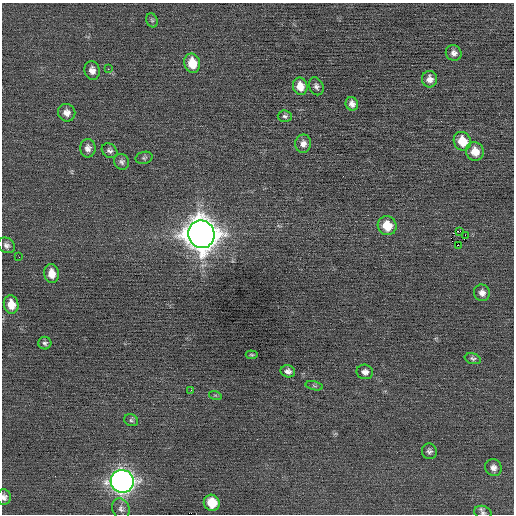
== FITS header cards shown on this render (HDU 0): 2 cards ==
NAXIS1  =                  512 / Axis length
NAXIS2  =                  512 / Axis length

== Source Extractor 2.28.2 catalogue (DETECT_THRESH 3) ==
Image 512 x 512 px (HDU 0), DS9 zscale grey, 1 PNG px = 1 image px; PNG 516 x 516 px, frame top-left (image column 1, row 512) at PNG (2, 3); each listed source drawn as its Kron ellipse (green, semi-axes under 4 px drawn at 4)
Background -0.00302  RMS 0.69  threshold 2.07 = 3 sigma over >= 5 px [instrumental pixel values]
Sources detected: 44; all 44 listed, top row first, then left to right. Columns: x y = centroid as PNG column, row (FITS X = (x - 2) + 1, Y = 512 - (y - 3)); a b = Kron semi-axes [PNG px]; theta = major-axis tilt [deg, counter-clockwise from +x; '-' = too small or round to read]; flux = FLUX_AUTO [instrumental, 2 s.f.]
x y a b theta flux
152 20 7 5 -67 84
454 53 8 7 - 210
192 63 10 8 -77 1000
108 69 2 2 - 160
92 70 9 7 -79 280
429 79 8 7 - 300
300 86 9 7 -74 600
316 86 9 7 -66 160
352 104 7 6 - 230
67 113 9 8 - 290
285 116 7 5 -4 110
462 141 9 8 - 1000
303 144 9 8 - 280
88 148 9 7 89 250
110 151 8 6 -35 150
475 151 9 8 - 610
144 158 9 6 14 97
121 162 8 7 - 140
387 226 10 9 - 950
460 231 3 2 - 9500
201 234 14 13 - 88000
465 235 2 2 - 440
7 245 9 7 -34 180
458 245 3 2 - 1900
19 257 2 2 - 23
51 274 9 7 -84 560
482 293 8 8 - 250
11 304 9 7 -79 650
45 343 6 6 - 110
252 355 6 3 -6 55
473 359 8 5 -15 110
288 371 7 6 - 200
365 372 8 7 - 230
314 386 9 3 -13 71
191 390 2 2 - 28
215 395 6 4 -18 61
131 420 7 5 -26 100
429 451 8 7 - 140
493 468 9 8 - 240
122 481 11 11 - 30000
4 497 8 6 90 190
212 503 8 7 - 1200
121 509 10 8 -64 210
483 513 9 6 -22 140
At the frame edge (FLAGS 8, measured only in part): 1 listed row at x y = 4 497